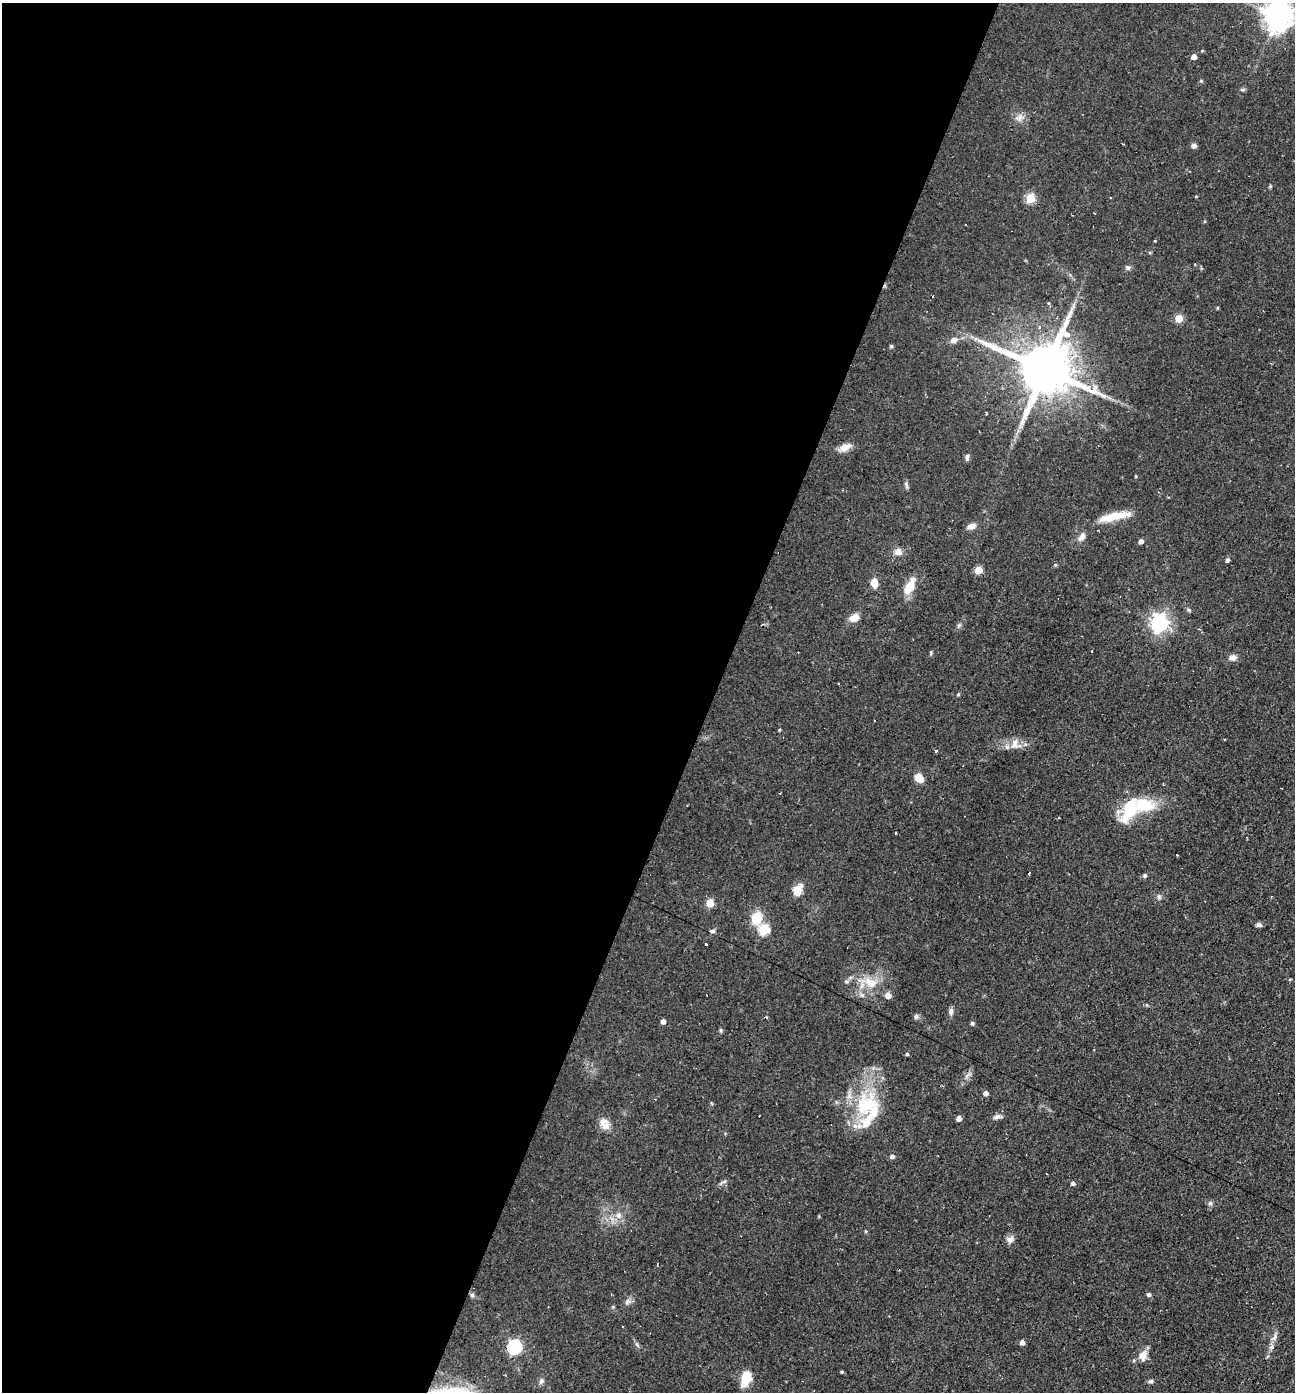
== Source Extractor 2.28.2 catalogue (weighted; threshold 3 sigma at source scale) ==
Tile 5 of 4 x 4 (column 1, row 2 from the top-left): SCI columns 136-1428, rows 2783-4172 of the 5577 x 5563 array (HDU 1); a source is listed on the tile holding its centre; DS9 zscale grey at full resolution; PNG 1297 x 1394 px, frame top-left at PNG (2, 3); no overlay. Shown black and unused: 55% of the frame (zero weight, under 2 of 3 exposures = <1% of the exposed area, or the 3 px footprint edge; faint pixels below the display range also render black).
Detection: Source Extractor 2.28.2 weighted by HDU 2 'WHT'; one run over the whole footprint, this tile lists its part. Background 0.0587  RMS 0.0051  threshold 0.0227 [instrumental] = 3 sigma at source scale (4.5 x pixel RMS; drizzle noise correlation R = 1.50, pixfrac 1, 0.05/0.05 arcsec/px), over >= 5 px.
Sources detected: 101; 1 inside a brighter object's white glare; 5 cosmic-ray / hot-pixel residue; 1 long thin detection or spike segment (spike, bleed or trail) — not listed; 6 inside a brighter listed object's ellipse — not listed separately; the other 88 listed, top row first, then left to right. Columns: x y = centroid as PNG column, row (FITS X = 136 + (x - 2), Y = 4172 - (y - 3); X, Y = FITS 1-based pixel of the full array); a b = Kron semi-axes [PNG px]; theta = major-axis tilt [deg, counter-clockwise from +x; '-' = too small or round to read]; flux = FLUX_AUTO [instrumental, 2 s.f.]
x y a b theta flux
1278 16 9 9 - 710
1194 57 5 4 - 3.5
1201 81 5 4 - 0.53
1242 90 6 4 0 0.74
1019 118 11 7 34 2.4
1194 146 6 5 - 1.7
1270 186 5 4 - 0.55
1030 198 5 5 - 23
1155 241 3 3 - 0.35
1127 268 7 6 - 1.2
1179 318 5 5 - 13
953 340 8 8 - 2.4
980 341 10 4 -30 2
891 346 4 4 - 0.82
1045 369 18 14 -24 3600
844 447 16 8 22 4.3
967 457 8 5 90 1.2
906 485 10 4 -69 1.1
1116 516 28 11 14 10
971 526 11 7 22 2.9
1082 536 12 6 55 2.5
1141 541 4 4 - 2.4
898 552 9 9 - 3.1
1227 560 4 4 - 1.4
978 570 5 5 - 13
874 583 10 7 -83 4.5
910 586 20 9 62 9.4
1189 610 6 4 -45 0.74
854 618 11 8 28 4.5
1159 623 7 6 - 200
959 625 7 4 19 0.8
1199 629 4 3 - 0.49
1091 651 3 2 - 0.66
798 652 2 2 - 0.47
1233 657 10 8 5 2.3
958 694 5 4 - 0.59
779 730 4 3 - 0.46
1015 746 11 8 -5 3.9
936 751 3 3 - 2.7
919 778 10 7 -46 5.6
1144 805 43 18 -4 22
1059 817 3 3 - 1.2
895 832 3 2 - 0.71
1029 873 3 3 - 5.1
1145 875 5 4 - 1.2
797 890 14 10 67 5.7
1159 897 7 5 -75 1.1
710 903 5 5 - 13
757 918 15 12 76 10
1259 925 7 5 0 1.5
764 930 5 5 - 33
712 931 7 4 3 1
706 944 3 2 - 0.67
871 983 19 13 -26 9.3
888 995 5 5 - 4.9
951 1011 9 6 -87 1.6
916 1017 7 5 70 1
663 1021 4 4 - 2
972 1023 4 4 - 1
721 1030 5 5 - 0.71
1038 1050 3 2 - 0.32
907 1054 4 4 - 0.74
967 1075 9 4 48 1.5
986 1093 4 4 - 2.4
865 1105 41 27 52 34
997 1117 10 6 28 1.7
959 1118 4 4 - 2.8
605 1126 12 11 - 3.9
892 1156 5 5 - 1.6
723 1182 14 4 33 1.3
1073 1183 4 4 - 1.4
1210 1203 7 5 45 1
618 1215 9 8 - 2.9
866 1231 4 4 - 0.61
1010 1239 10 8 16 2.3
472 1295 6 5 - 1
1149 1295 5 5 - 1.1
613 1307 5 3 - 0.48
1274 1338 10 5 55 1.7
1022 1342 5 4 - 2.1
637 1344 6 5 - 0.93
514 1347 7 6 - 76
1271 1347 4 4 - 2.1
1143 1355 14 10 70 4.7
842 1372 4 3 - 0.54
746 1378 14 9 73 12
541 1381 8 5 64 1.5
1151 1381 7 5 15 0.99
Isophote crosses this tile's border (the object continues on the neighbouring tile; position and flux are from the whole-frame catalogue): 1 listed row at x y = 1278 16